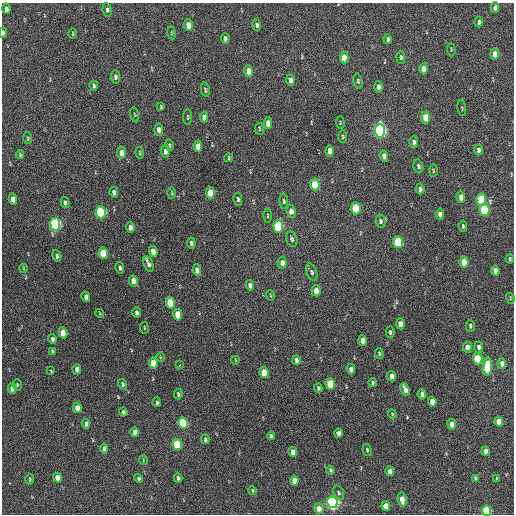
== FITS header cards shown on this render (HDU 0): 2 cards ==
NAXIS1  =                  512 / Axis length
NAXIS2  =                  512 / Axis length

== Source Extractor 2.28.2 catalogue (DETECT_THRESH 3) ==
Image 512 x 512 px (HDU 0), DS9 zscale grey, 1 PNG px = 1 image px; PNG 516 x 516 px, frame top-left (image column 1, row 512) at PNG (2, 3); each listed source drawn as its Kron ellipse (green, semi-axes under 4 px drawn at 4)
Background 243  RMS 15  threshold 46.2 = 3 sigma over >= 5 px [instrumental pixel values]
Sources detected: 164; all 164 listed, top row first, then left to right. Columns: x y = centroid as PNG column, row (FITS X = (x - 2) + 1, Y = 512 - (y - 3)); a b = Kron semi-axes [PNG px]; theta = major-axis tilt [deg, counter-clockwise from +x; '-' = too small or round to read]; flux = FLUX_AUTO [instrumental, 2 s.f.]
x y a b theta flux
495 8 5 4 - 3600
6 9 5 3 - 3400
107 10 7 4 -82 2800
479 22 5 3 - 2400
188 25 6 4 -85 12000
256 25 6 4 -80 2100
3 33 5 3 - 1600
73 33 5 2 - 940
171 33 6 3 -81 940
225 39 5 3 - 3100
388 39 4 3 - 2100
451 50 6 2 -85 830
494 54 5 4 - 8200
401 57 6 4 -88 2000
344 58 6 4 -89 14000
424 69 5 4 - 6100
248 71 6 4 -84 9600
115 77 7 4 -86 2500
290 80 5 4 - 4400
358 81 7 4 -76 1700
94 85 5 3 - 2100
379 87 5 4 - 5200
205 90 7 3 -79 1500
161 107 4 3 - 1200
462 108 8 2 -80 970
134 115 7 3 -76 880
188 117 8 3 -90 1200
204 117 6 4 -82 5600
426 117 6 4 -88 23000
268 123 6 4 -88 8300
340 123 6 2 -87 860
259 129 6 3 -82 960
159 130 6 4 -84 4400
380 131 7 5 -89 300000
343 136 6 3 -89 1000
28 138 6 3 -85 1300
414 142 6 4 90 3600
170 145 6 3 -75 1300
198 146 6 4 -86 9000
478 150 5 3 - 3200
165 151 6 4 -87 4500
330 151 5 4 - 6300
121 153 6 4 -82 7900
140 153 5 3 - 1100
20 155 4 3 - 1100
384 156 6 4 -84 5100
229 158 4 2 - 1100
418 166 7 5 -76 2200
433 171 6 3 89 960
315 185 6 4 -86 32000
420 189 5 3 - 3000
114 192 5 4 - 4100
172 193 6 3 -89 1000
210 193 6 4 -84 19000
461 197 6 4 -87 7800
13 199 5 4 - 11000
238 199 7 4 -83 1800
481 200 6 4 -87 59000
284 201 7 4 -86 1700
65 203 5 3 - 2500
356 208 6 4 -84 49000
484 210 6 5 - 80000
291 211 6 4 -81 5500
101 212 6 5 - 130000
440 214 5 4 - 6800
268 216 7 3 -90 1100
380 221 6 5 - 2200
55 224 6 5 - 220000
278 226 6 5 - 89000
463 226 5 3 - 1800
130 227 5 3 - 4400
292 239 8 5 -70 2200
398 242 6 5 - 72000
191 243 5 3 - 2300
153 251 5 4 - 11000
103 253 6 4 -80 36000
57 256 6 4 -71 2700
510 259 4 2 - 1200
464 262 5 4 - 19000
282 263 6 4 -86 5500
148 264 8 4 -71 3700
23 268 4 2 - 740
120 268 6 3 -78 2200
197 270 6 4 -81 6100
495 271 5 4 - 6600
312 272 9 5 -69 2400
133 281 5 4 - 9100
250 285 5 4 - 4300
316 291 5 4 - 9700
270 295 5 3 - 870
86 297 5 3 - 4300
510 298 5 3 - 920
170 303 6 4 -80 39000
99 313 4 2 - 710
137 313 5 3 - 3000
178 315 6 4 -80 27000
400 324 5 4 - 8900
470 326 6 4 -90 2100
144 328 6 3 -81 800
390 332 6 4 -89 1500
63 333 5 4 - 18000
52 339 4 3 - 2700
363 341 5 4 - 8700
467 347 5 4 - 6200
479 347 5 4 - 3900
52 351 4 3 - 1600
379 353 5 4 - 1600
160 357 5 3 - 900
478 359 5 4 - 53000
235 360 4 2 - 640
296 360 5 4 - 3400
153 363 5 4 - 19000
502 363 5 4 - 6100
180 365 4 3 - 4900
487 367 9 4 86 58000
77 369 5 4 - 5900
351 369 5 4 - 6800
51 371 3 2 - 850
264 373 5 4 - 27000
391 376 5 4 - 6800
373 383 4 3 - 1400
123 384 5 3 - 2100
330 384 5 4 - 40000
17 385 6 4 -72 1300
318 388 4 3 - 1400
12 389 5 4 - 7600
405 390 7 4 -68 6700
178 394 5 3 - 1800
422 394 5 4 - 5000
432 401 5 4 - 11000
157 402 5 3 - 2000
77 408 5 4 - 11000
123 412 4 3 - 2400
392 414 4 3 - 1000
499 421 5 4 - 19000
183 423 6 4 -78 80000
86 424 5 4 - 4200
452 424 5 4 - 8000
135 432 5 4 - 6000
338 433 4 4 - 3800
271 436 4 3 - 1500
205 439 4 3 - 2000
177 444 5 4 - 60000
104 449 5 4 - 4900
367 450 6 3 -75 1600
486 451 5 4 - 5100
293 452 5 4 - 7400
143 460 5 3 - 730
330 470 4 3 - 1400
390 471 5 4 - 8200
57 478 5 4 - 11000
178 478 4 3 - 2400
475 478 4 3 - 1100
30 479 5 3 - 1200
138 479 5 4 - 1800
497 479 3 2 - 890
294 481 5 4 - 12000
253 490 4 3 - 1200
339 493 8 5 -72 1900
402 500 7 4 -79 12000
332 502 6 5 - 330000
386 506 5 4 - 18000
319 509 5 4 - 9800
486 511 5 4 - 76000
At the frame edge (FLAGS 8, measured only in part): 2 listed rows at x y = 3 33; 486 511